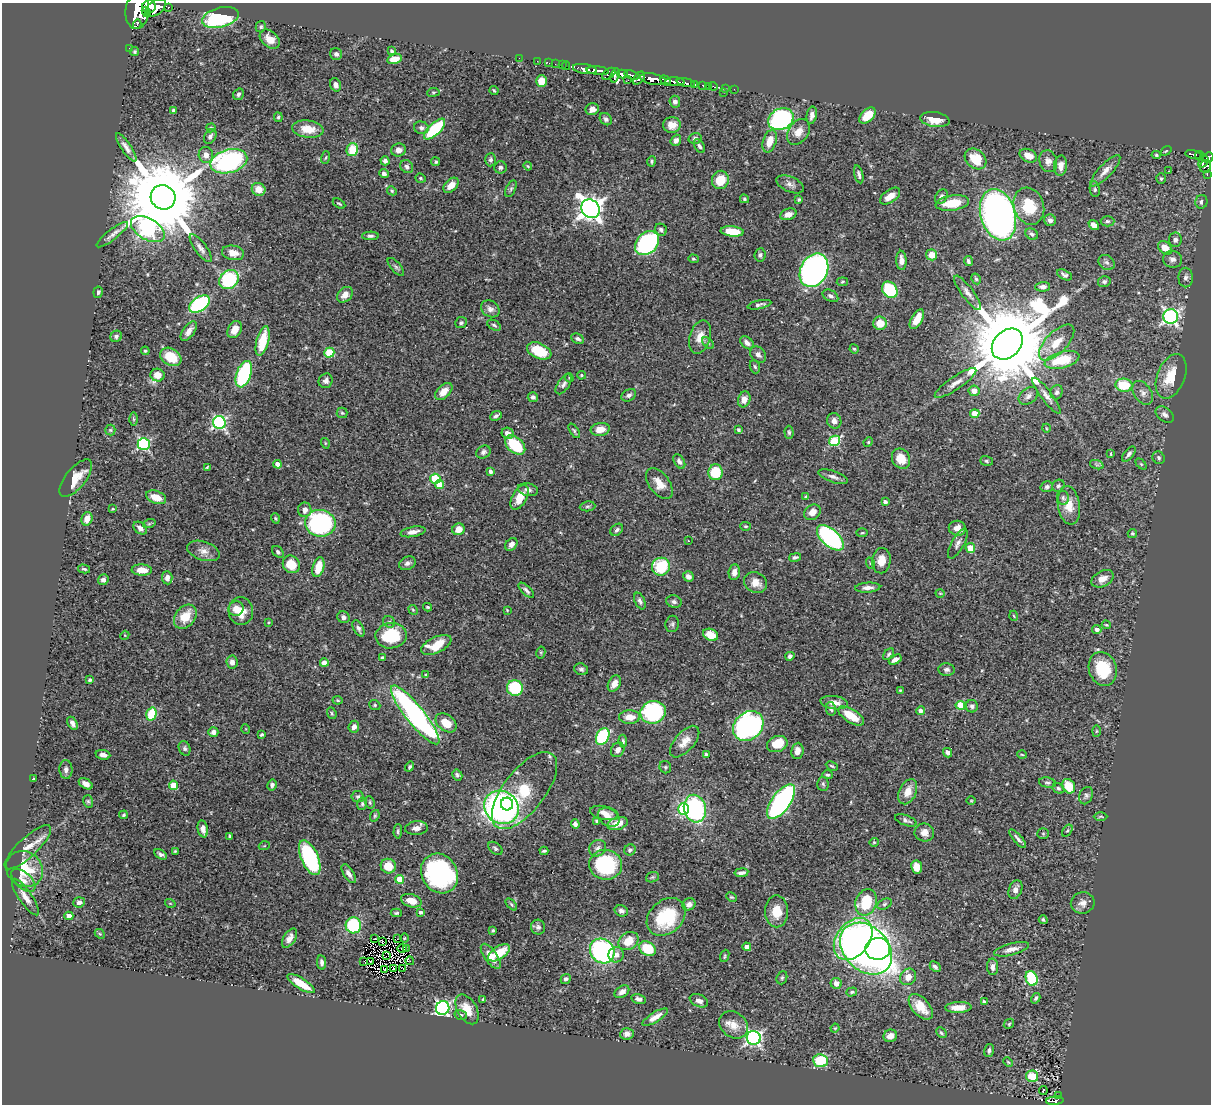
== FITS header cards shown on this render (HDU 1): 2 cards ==
NAXIS1  =                 1209
NAXIS2  =                 1102

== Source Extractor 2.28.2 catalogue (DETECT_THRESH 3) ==
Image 1209 x 1102 px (HDU 1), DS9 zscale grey, 1 PNG px = 1 image px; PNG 1213 x 1106 px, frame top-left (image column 1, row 1102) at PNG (2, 3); each listed source drawn as its Kron ellipse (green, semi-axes under 4 px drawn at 4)
Background 0.782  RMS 0.023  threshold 0.0681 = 3 sigma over >= 5 px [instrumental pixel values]
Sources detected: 497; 2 with non-positive FLUX_AUTO (blend fragments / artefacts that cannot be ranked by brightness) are neither listed nor drawn; the other 495 listed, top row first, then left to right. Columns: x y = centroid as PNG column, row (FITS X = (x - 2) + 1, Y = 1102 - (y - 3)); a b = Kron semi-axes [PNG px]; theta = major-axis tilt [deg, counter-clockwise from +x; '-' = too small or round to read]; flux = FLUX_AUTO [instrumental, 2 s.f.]
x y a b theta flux
149 7 7 6 - 850
168 7 3 3 - 52
156 8 12 7 37 1400
137 11 18 11 84 2500
146 12 5 4 - 400
220 17 19 9 15 140
137 24 5 3 - 130
261 27 6 5 - 2.7
270 39 11 8 -41 15
129 48 3 2 - 13
392 51 4 3 - 3.2
135 52 4 4 - 2
336 54 6 6 - 3.9
519 58 2 2 - 6.3
395 59 7 5 15 17
537 61 2 2 - 6
549 63 3 2 - 8.7
555 64 2 2 - 6
562 65 2 2 - 7.1
566 66 4 3 - 19
585 69 12 5 -9 750
598 71 11 3 -5 580
609 74 8 4 37 140
622 74 5 4 - 360
615 75 7 4 71 230
632 75 8 3 -17 220
639 78 7 4 50 350
653 79 13 5 -11 950
628 80 2 2 - 19
541 81 6 5 - 21
666 81 6 3 -46 170
675 82 9 4 -1 530
686 83 9 3 -11 140
694 84 3 2 - 46
336 85 7 5 -69 7.8
703 85 4 3 - 36
708 86 3 2 - 7.2
713 86 4 2 - 9.5
725 88 2 2 - 5.4
734 89 2 2 - 3.1
494 90 5 3 - 1.7
433 92 6 3 8 1.7
724 92 3 2 - 1
238 94 6 5 - 4.2
675 102 6 5 - 4.9
592 109 6 6 - 9.6
174 111 4 3 - 4.3
812 115 9 5 80 6.6
867 116 10 6 45 32
278 117 5 4 - 2.9
606 119 7 5 -47 4.3
781 119 13 10 25 290
935 120 15 7 -8 21
672 125 9 8 - 13
211 128 4 4 - 2.4
421 128 7 6 - 4.9
308 129 15 8 -7 25
435 129 13 6 44 94
798 132 14 10 56 16
210 136 8 5 57 5.5
695 138 6 5 - 4.1
676 140 6 5 - 6.2
770 141 11 6 71 22
699 146 7 4 -57 3.7
126 147 16 5 -56 8.7
352 150 6 5 - 37
398 150 7 6 - 8.1
1166 151 6 3 36 1.4
1193 154 8 3 -10 120
206 155 8 7 - 10
1156 155 5 4 - 2
1028 156 9 6 -25 16
1199 156 5 3 - 99
326 158 6 3 71 1.6
1208 158 6 4 48 240
975 159 12 9 -40 50
491 160 7 5 86 3.5
229 161 19 11 15 260
385 161 4 4 - 5
651 161 5 4 - 2.3
1048 161 11 8 -73 9.1
436 162 4 4 - 2.8
1204 162 6 3 48 180
528 166 4 3 - 1.5
1061 166 10 6 85 9.1
1205 166 6 5 - 170
407 167 7 6 - 4.2
500 167 6 6 - 4.4
1105 171 20 6 47 12
1168 171 3 2 - 3.4
384 174 5 4 - 4.2
859 174 9 4 -76 4.2
1207 174 4 2 - 22
421 178 5 4 - 2.1
1161 179 5 5 - 2.7
720 180 9 8 - 33
790 184 14 7 -23 7.8
451 185 9 6 45 13
259 189 7 6 - 20
511 189 9 4 65 3.1
1095 189 8 5 -81 2.8
392 191 5 4 - 2.1
890 196 11 6 36 16
163 197 12 12 - 26000
941 197 8 5 55 5
744 199 4 4 - 2.4
799 199 4 3 - 2.3
1201 202 6 6 - 6.3
952 203 17 7 8 41
339 204 7 3 -31 2.1
1029 206 19 15 -72 54
590 209 10 8 -45 1400
788 214 8 5 17 9.6
998 215 26 17 -73 930
1050 220 6 5 - 5.7
1107 221 7 5 -1 3.4
1094 225 6 4 -40 13
148 229 18 10 -30 330
661 230 6 5 - 4.2
732 231 11 5 -5 40
1032 234 6 5 - 3.6
112 235 19 5 38 7.8
370 236 8 4 1 3.8
1175 240 7 6 - 6.2
647 243 13 10 46 250
201 248 16 6 -53 8
1165 248 8 5 -39 22
233 253 11 7 -10 13
760 255 7 5 82 3.3
931 255 5 5 - 17
693 259 5 4 - 2
1172 259 9 8 - 8.9
901 260 9 5 -87 8.5
968 261 5 3 - 3.4
1107 262 9 7 -37 4.9
396 267 11 5 -49 3.5
814 270 17 13 63 480
1064 275 8 4 -28 4.4
1186 277 10 7 89 6.2
229 279 10 9 - 100
976 279 6 4 -61 2.1
1104 281 6 5 - 3.6
842 282 5 3 - 1.7
1043 287 7 4 3 5.9
890 290 9 7 -53 87
98 292 5 4 - 3.4
968 293 21 6 -53 9.5
345 295 9 6 45 11
830 296 8 5 -29 5.2
199 304 11 7 34 210
759 305 12 4 12 4.9
490 309 10 7 -34 7.2
1171 316 7 7 - 410
917 319 11 5 60 19
461 323 6 5 - 3.3
880 323 7 6 - 26
494 325 7 4 -30 2.8
235 330 9 6 62 16
189 331 11 6 54 9.1
116 336 6 5 - 3.5
700 337 17 10 73 18
578 339 7 4 -24 3.6
263 341 15 6 76 47
1057 342 23 10 46 26
708 343 7 4 -45 2.9
747 343 8 5 -42 6.8
1007 344 17 13 45 27000
854 349 5 4 - 1.9
145 351 4 4 - 2.1
539 351 13 7 -23 58
329 353 5 5 - 74
758 355 9 7 -50 6.6
171 357 11 8 -32 37
1062 360 18 8 15 55
755 367 7 5 -71 2.9
244 374 14 7 70 140
158 375 7 6 - 17
581 375 4 3 - 1.7
1171 376 23 13 68 39
569 378 4 3 - 1.7
326 381 7 7 - 5.4
956 383 24 6 34 13
564 384 11 5 57 5.3
1124 385 8 6 -8 50
444 391 10 6 45 17
974 391 5 5 - 16
1056 392 7 6 - 4.6
1143 393 13 8 -57 8.3
629 395 8 5 31 5.1
1028 396 11 7 38 7.1
1046 396 22 5 -53 9.3
533 397 5 5 - 4.2
744 399 8 6 71 11
342 413 5 5 - 2.2
975 414 4 4 - 31
1165 415 10 6 -38 5.9
496 416 6 4 25 3.7
133 419 6 4 -89 2.1
834 421 8 7 - 8.2
219 423 6 6 - 300
1046 428 4 3 - 1.2
600 429 9 6 10 17
110 430 5 5 - 2.5
738 430 3 3 - 3.1
574 431 8 3 -58 2.5
789 432 6 4 -89 2.8
508 433 6 5 - 9.3
835 441 6 5 - 110
868 442 5 4 - 1.8
325 443 5 3 - 1.5
144 444 6 6 - 210
515 445 12 7 -42 65
483 452 7 6 - 5.1
1111 454 3 2 - 1.2
1129 454 9 5 51 5
1159 458 7 6 - 3.1
901 459 10 8 -59 24
679 461 8 5 -60 5.2
987 461 6 5 - 2.7
278 464 4 4 - 12
1141 464 6 4 -45 1.9
1097 465 7 4 -18 3.1
207 467 3 2 - 1.1
490 471 4 4 - 4.7
715 472 8 7 - 51
833 477 15 5 -19 6.9
76 478 23 10 51 25
435 479 5 5 - 98
439 484 5 4 - 20
659 484 18 10 -53 18
1058 486 6 5 - 3
1047 487 6 5 - 3.7
528 490 10 6 -11 5.6
156 497 10 6 -20 21
520 497 14 7 61 26
806 497 4 3 - 4.6
1063 498 7 6 - 3.4
885 502 4 4 - 5
1069 505 19 11 -82 26
587 506 8 5 6 3
113 509 3 2 - 1.6
305 510 7 6 - 8.8
812 512 9 7 38 12
275 518 5 3 - 1.9
87 519 7 5 73 14
320 523 15 13 -8 230
149 524 6 4 19 2
746 526 5 4 - 2.3
140 528 8 5 -39 7.5
957 528 9 7 -11 12
458 529 6 5 - 15
617 530 7 5 41 3.6
413 532 12 5 11 9.1
862 533 5 3 - 1.6
1132 533 4 4 - 2.1
830 538 16 8 -42 240
688 541 3 2 - 0.9
958 543 16 6 61 7.4
511 544 7 5 48 6.7
970 548 5 4 - 28
203 551 17 9 -19 12
278 552 7 5 -46 3.2
795 557 6 4 13 3.2
881 561 13 9 83 19
407 563 9 6 27 5.5
870 563 6 3 -72 1.6
291 564 9 8 - 28
318 567 10 5 74 34
661 567 9 9 - 74
84 569 6 3 -15 2.3
142 570 10 5 -3 19
734 572 8 5 83 8.9
688 576 6 5 - 7.2
167 578 6 5 - 7
1102 579 12 7 28 13
103 580 5 5 - 6
756 583 12 10 -31 16
868 588 12 5 4 8.3
526 590 10 4 -44 4.5
940 593 4 3 - 1.2
640 601 9 5 -66 4.8
674 602 8 6 -16 4.8
427 607 4 3 - 1.9
236 609 8 7 - 13
413 610 5 4 - 1.6
507 610 4 2 - 1.3
241 611 14 12 -85 27
1014 616 5 3 - 1.3
185 617 13 10 50 31
343 617 6 5 - 6
269 622 3 2 - 1.1
389 622 6 5 - 3.1
672 624 8 6 78 3.5
1106 625 5 3 - 1.7
358 628 9 5 -61 4.4
1097 629 4 4 - 5.3
125 635 4 3 - 1.3
711 635 8 5 -23 26
391 636 15 12 8 74
436 645 16 8 25 32
541 652 6 4 79 1.9
889 654 6 4 50 2.8
790 656 4 4 - 4.1
383 658 4 4 - 3
895 660 7 4 29 6.4
232 662 6 5 - 7.1
324 663 4 4 - 12
581 669 7 5 -21 3.9
1103 669 17 13 -72 66
947 670 8 6 -5 5.2
426 675 4 4 - 2.2
90 680 4 3 - 2.7
614 684 9 6 60 12
515 688 8 7 - 78
900 690 3 3 - 1.9
337 700 5 3 - 1.7
834 703 14 6 -8 12
375 705 6 4 -22 2.2
960 705 5 4 - 53
972 706 6 6 - 4.9
831 709 7 5 -78 3.5
921 711 4 4 - 7
653 712 13 11 18 170
332 713 6 4 -69 2.2
151 714 7 5 76 55
415 715 37 9 -51 380
851 716 15 6 -32 35
630 717 10 7 0 16
72 723 7 4 -61 6.1
446 723 12 8 -38 25
748 726 16 13 42 340
354 727 6 5 - 6.8
246 729 5 3 - 1.2
1096 731 6 4 88 1.9
213 732 5 4 - 5.9
261 735 4 3 - 2.3
603 736 9 6 64 130
623 741 6 4 -83 2.8
685 742 19 9 49 17
777 744 10 8 20 30
185 748 7 5 -69 3.4
618 750 8 6 60 7.3
797 751 8 6 85 10
948 753 5 4 - 5.8
706 754 4 4 - 4.3
103 755 7 5 -8 6
1022 755 4 3 - 1.2
832 766 6 3 -26 2
409 767 5 4 - 2.7
665 767 6 6 - 2.5
66 770 9 6 -87 5.6
457 775 6 4 -59 3.6
827 775 5 4 - 2.3
33 779 3 3 - 1.8
1047 783 9 5 -10 3.2
86 784 7 5 -32 8.2
823 784 7 6 - 3.1
173 785 5 4 - 30
272 785 5 4 - 4.1
1069 786 8 6 -57 35
1058 788 6 5 - 2.7
524 790 46 21 52 95
908 792 13 8 65 21
1086 796 9 6 68 4.6
358 797 6 5 - 3.7
88 801 6 5 - 2.7
971 801 5 3 - 1.2
370 802 6 4 -72 2.4
781 802 20 9 55 360
362 804 6 5 - 2.6
507 804 6 6 - 93
501 807 18 16 -35 450
683 809 6 5 - 120
695 809 14 11 -76 180
604 813 14 6 -12 10
124 815 4 4 - 2.4
375 816 6 4 69 2.1
1101 816 7 3 0 1.8
609 817 11 8 -32 11
906 820 11 5 -20 5.1
597 821 4 4 - 3.9
618 823 10 6 18 19
575 824 5 4 - 5.2
416 828 11 7 5 8.5
203 829 8 5 -80 9.6
398 831 7 4 87 2.7
1067 831 7 4 57 2.2
924 832 10 9 - 10
1043 834 5 5 - 2.2
230 836 3 3 - 3.1
1018 839 12 3 -49 4.5
874 842 4 4 - 1.7
264 846 5 3 - 1.5
28 847 30 9 43 18
495 848 8 5 -40 3.3
598 848 9 8 - 6.3
630 850 6 5 - 3
175 851 3 3 - 1.6
544 851 4 3 - 2.2
161 854 7 4 -32 4.2
310 858 18 8 -67 170
606 865 16 15 - 120
388 866 7 7 - 29
917 867 6 5 - 20
24 869 19 17 -37 52
440 873 20 17 -58 300
741 873 7 3 8 4.7
349 874 11 5 -58 7.1
652 877 7 5 20 2.2
400 879 4 4 - 33
23 880 14 8 -42 9.4
1015 890 10 6 69 8.5
25 897 22 6 -55 13
731 897 6 3 -25 1.8
411 901 10 6 -18 19
79 902 6 5 - 5.7
866 902 13 10 70 70
170 903 5 3 - 1.3
1083 903 12 10 10 10
511 904 7 4 -46 2.3
689 904 7 6 - 5.4
884 904 7 5 27 2.9
621 911 7 5 -19 5.2
777 911 16 11 -89 27
421 912 4 3 - 4.6
396 913 5 3 - 2.4
69 916 4 4 - 11
666 917 22 16 42 89
1043 920 4 3 - 2.5
353 925 8 7 - 97
538 927 7 7 - 4.3
493 930 3 3 - 2.1
100 934 5 4 - 2
290 938 10 6 58 9.5
374 938 2 2 - 1.5
404 938 4 3 - 1.4
397 939 3 2 - 2.4
853 939 23 16 52 300
628 941 11 8 35 27
382 942 3 2 - 2.1
747 947 4 4 - 16
407 948 3 2 - 0.82
402 949 4 2 - 1.9
648 949 9 6 -34 53
866 949 29 22 -45 880
878 949 12 11 - 240
1011 949 18 6 14 12
602 951 13 11 -45 250
499 953 12 6 33 35
616 955 8 7 - 8.8
386 956 4 2 - 4.3
491 956 15 6 -55 18
725 956 6 3 70 2
371 961 3 2 - 1.6
410 961 4 3 - 7
322 962 7 4 -81 4.6
364 962 3 2 - 0.67
935 967 6 4 -44 3.8
993 967 8 5 -87 8.2
393 968 3 2 - 1.7
403 968 4 2 - 1.2
385 969 3 2 - 0.52
908 977 9 7 49 12
782 978 7 5 69 2.6
1032 978 8 5 -70 98
566 979 5 4 - 3.7
836 983 5 5 - 11
301 984 15 5 -32 32
622 992 8 5 33 8.1
852 992 5 4 - 2.5
1036 998 5 4 - 2.9
483 999 3 3 - 1.5
638 999 7 5 -13 4.8
699 1001 9 6 -24 7.9
984 1002 4 3 - 5.8
921 1007 15 8 -48 27
958 1007 13 5 2 18
443 1008 7 6 - 320
467 1009 16 9 -60 23
461 1015 6 5 - 2.7
655 1017 14 5 31 12
1009 1024 6 4 46 2.3
733 1025 15 12 -37 18
835 1028 4 3 - 1.4
941 1033 6 4 -45 2.4
627 1034 7 5 5 6.1
890 1036 7 6 - 9.8
754 1038 7 7 - 390
989 1050 7 5 76 3.4
820 1061 7 6 - 66
1008 1062 5 3 - 1.6
1032 1076 6 5 - 51
1043 1090 4 3 - 7.1
1058 1095 2 2 - 5.1
1055 1101 8 4 4 120
At the frame edge (FLAGS 8, measured only in part): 1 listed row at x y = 137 11
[2 non-positive-flux detections neither listed nor drawn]